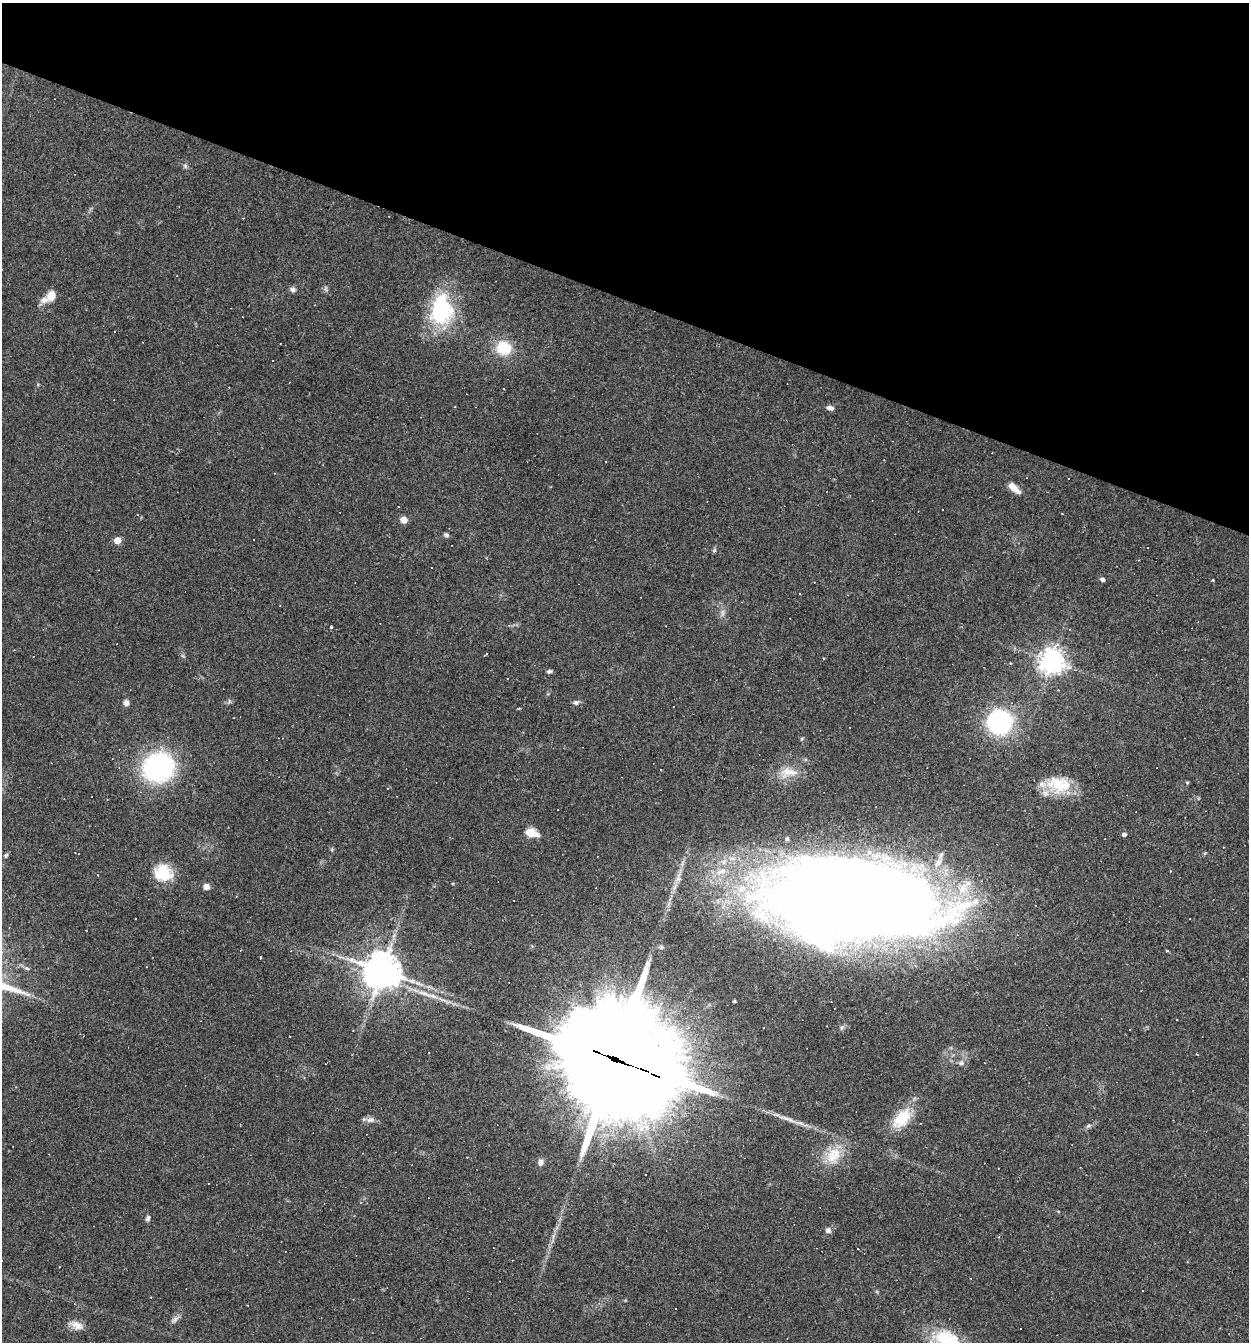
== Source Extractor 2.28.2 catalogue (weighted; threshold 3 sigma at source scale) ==
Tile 2 of 4 x 4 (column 2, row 1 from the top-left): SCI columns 1507-2753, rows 4023-5362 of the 5378 x 5362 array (HDU 1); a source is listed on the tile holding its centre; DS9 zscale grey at full resolution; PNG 1251 x 1344 px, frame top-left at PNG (2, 3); no overlay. Shown black and unused: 22% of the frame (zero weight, under 3 of 4 exposures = <1% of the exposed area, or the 3 px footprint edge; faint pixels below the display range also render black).
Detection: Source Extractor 2.28.2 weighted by HDU 2 'WHT'; one run over the whole footprint, this tile lists its part. Background 0.0527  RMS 0.0047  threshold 0.0212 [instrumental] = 3 sigma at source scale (4.5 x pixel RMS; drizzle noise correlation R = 1.50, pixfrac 1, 0.05/0.05 arcsec/px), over >= 5 px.
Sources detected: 117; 1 too faint to see at this stretch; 43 cosmic-ray / hot-pixel residue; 1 long thin detection or spike segment (spike, bleed or trail) — not listed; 3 inside a brighter listed object's ellipse — not listed separately; the other 69 listed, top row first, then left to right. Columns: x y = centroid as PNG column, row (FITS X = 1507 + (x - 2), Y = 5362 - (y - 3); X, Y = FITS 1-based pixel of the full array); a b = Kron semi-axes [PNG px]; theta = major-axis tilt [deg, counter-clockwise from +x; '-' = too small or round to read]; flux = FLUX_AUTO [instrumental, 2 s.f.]
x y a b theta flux
293 289 7 6 - 1.5
326 289 7 4 -71 0.83
51 295 11 9 58 5.1
441 310 39 28 86 41
281 343 2 2 - 0.38
503 348 16 14 -20 15
272 361 3 3 - 1.3
454 406 3 2 - 0.37
830 408 9 5 -15 1.9
1069 478 2 2 - 0.4
1014 488 16 7 -42 4.9
398 507 3 2 - 0.3
404 520 5 5 - 7.4
446 535 6 5 - 1.1
117 540 5 5 - 6.4
714 550 6 5 - 0.77
431 568 3 3 - 2.1
1103 580 4 4 - 1.4
1213 580 3 3 - 0.84
742 602 2 2 - 0.33
723 613 10 5 90 1.6
331 627 3 3 - 1.1
824 658 3 3 - 0.39
1052 661 8 8 - 380
549 671 6 4 18 0.97
229 700 7 4 -79 0.87
576 702 9 6 1 1.4
126 703 7 6 - 2
999 722 25 24 - 52
158 767 24 21 21 89
788 772 27 13 4 8.8
1187 783 4 4 - 0.53
1058 784 33 22 -24 17
531 832 7 5 -18 23
1124 835 5 4 - 1.2
787 839 4 4 - 0.87
6 855 6 5 - 0.85
721 872 19 9 23 6.7
163 873 21 19 -13 14
679 878 10 8 74 2.3
206 887 7 6 - 2.6
855 899 137 58 -4 1300
1167 950 3 3 - 0.56
260 958 3 2 - 0.84
382 971 12 11 - 1000
734 1001 3 3 - 0.62
661 1003 6 5 - 1.3
688 1028 6 5 - 0.97
1130 1030 3 2 - 0.44
429 1052 3 3 - 2.7
1197 1054 3 2 - 0.58
618 1060 51 37 -25 11000
961 1063 8 6 -1 1.3
902 1119 30 17 48 14
371 1120 12 7 16 2.2
800 1123 23 5 -20 3.8
1088 1126 6 4 19 0.85
832 1157 21 16 -71 9.8
541 1162 8 7 - 1.9
645 1175 3 3 - 2.7
208 1183 3 2 - 0.33
148 1218 7 5 71 1.2
828 1230 6 6 - 1.9
858 1249 2 2 - 0.31
1143 1290 2 2 - 0.4
151 1297 2 2 - 0.37
175 1320 13 6 47 1.9
77 1325 18 10 -26 4.1
946 1339 35 21 -15 27
Overlapping masked pixels (flux is a lower limit): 2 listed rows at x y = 855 899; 618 1060
Isophote crosses this tile's border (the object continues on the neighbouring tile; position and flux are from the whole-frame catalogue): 1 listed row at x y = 946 1339